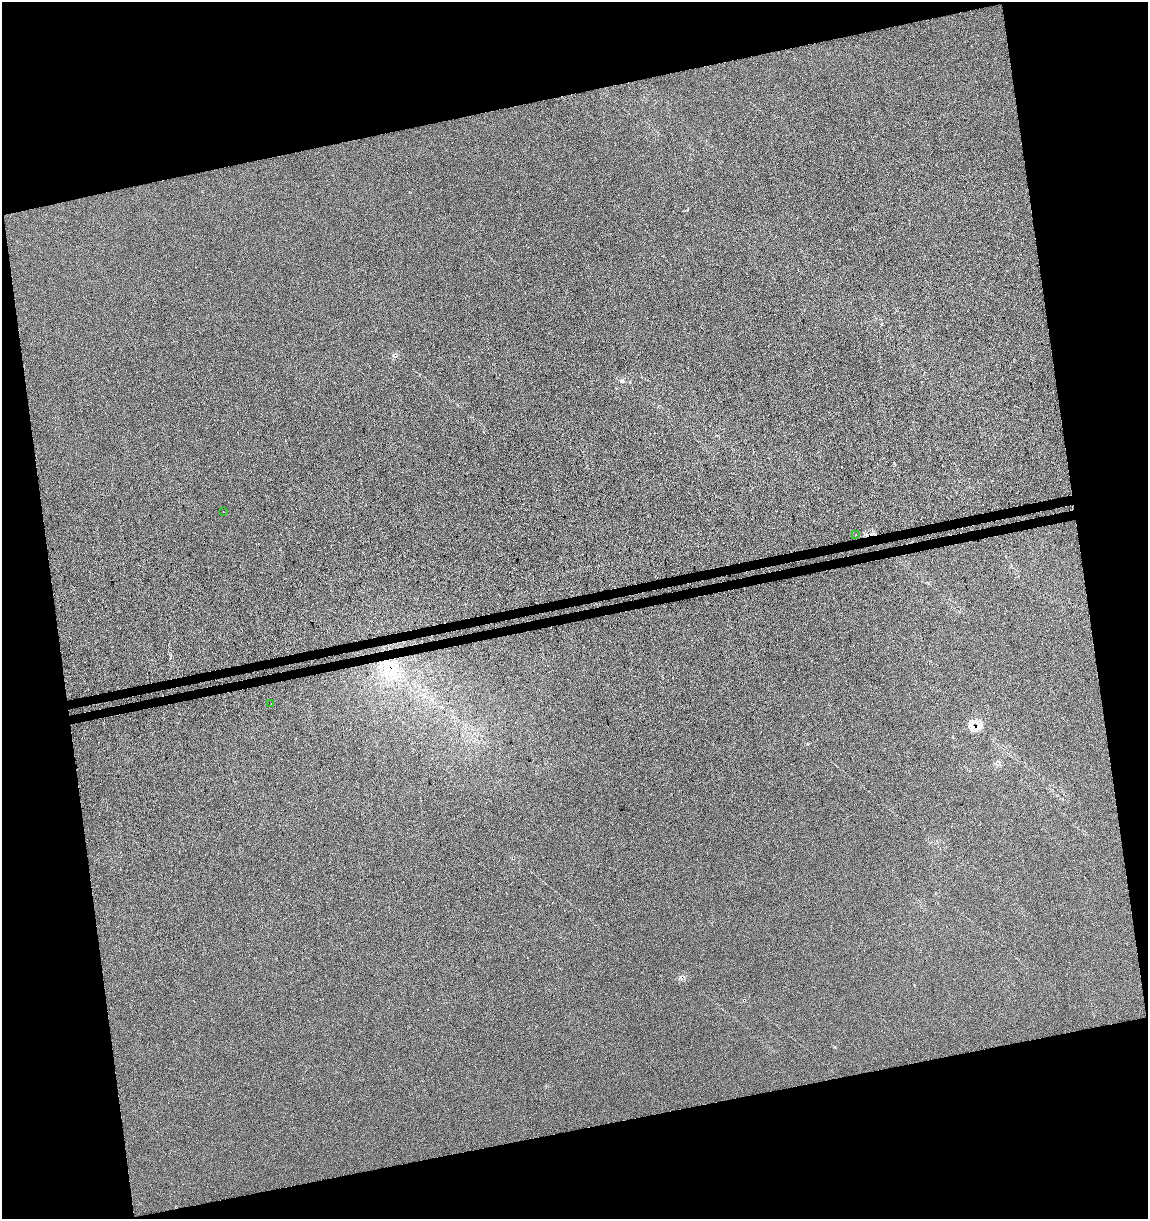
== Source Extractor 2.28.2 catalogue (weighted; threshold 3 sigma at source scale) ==
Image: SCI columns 87-4670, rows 57-4923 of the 4710 x 4980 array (HDU 1 of 3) = the unmasked area's bounding box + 8 px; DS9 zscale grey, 4 x 4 block average (1 PNG px = mean of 4 x 4 image px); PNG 1150 x 1221 px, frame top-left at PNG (2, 2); each listed source drawn as its Kron ellipse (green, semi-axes under 4 px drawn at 4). Shown black and unused: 27% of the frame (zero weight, under 3 of 4 exposures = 5% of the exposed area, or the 3 px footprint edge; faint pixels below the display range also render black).
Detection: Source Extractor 2.28.2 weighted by HDU 2 'WHT'. Background -5.15e-06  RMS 0.0047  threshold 0.0213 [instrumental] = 3 sigma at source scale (4.5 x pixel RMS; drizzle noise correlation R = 1.50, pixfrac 1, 0.0396/0.0396 arcsec/px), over >= 5 px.
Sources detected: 3; all 3 listed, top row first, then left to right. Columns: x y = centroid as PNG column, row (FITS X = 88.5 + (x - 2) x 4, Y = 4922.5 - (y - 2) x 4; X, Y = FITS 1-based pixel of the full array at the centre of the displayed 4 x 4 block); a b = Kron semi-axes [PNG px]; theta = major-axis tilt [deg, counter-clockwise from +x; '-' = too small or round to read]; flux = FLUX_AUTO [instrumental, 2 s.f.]
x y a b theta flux
223 512 2 2 - 3.9
856 535 2 2 - 0.55
271 704 2 2 - 0.55